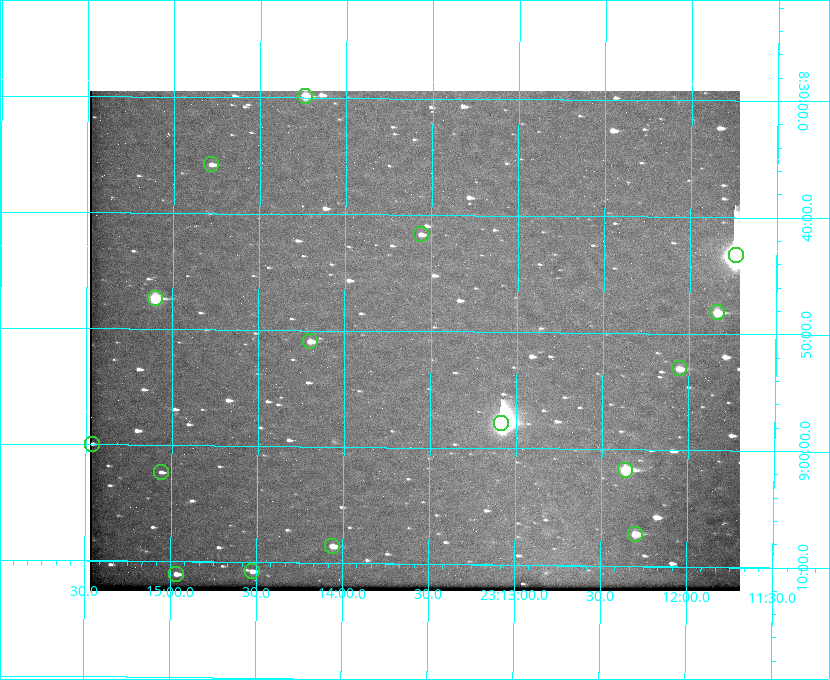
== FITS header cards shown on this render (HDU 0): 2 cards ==
NAXIS1  =                  650 / Width of table row in bytes
NAXIS2  =                  500 / Number of rows in table

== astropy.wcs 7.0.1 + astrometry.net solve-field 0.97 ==
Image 650 x 500 px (HDU 0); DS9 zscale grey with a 90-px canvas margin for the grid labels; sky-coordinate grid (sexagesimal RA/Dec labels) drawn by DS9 from the SOLVED WCS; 16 Tycho-2 reference stars matched to detected sources circled (green)
Header WCS: none
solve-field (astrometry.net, Tycho-2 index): SOLVED blind (the file carries no WCS)
Solved WCS: RA---TAN-SIP/DEC--TAN-SIP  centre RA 23:13:36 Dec +08:51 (348.40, +8.85 deg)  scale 5.16 arcsec/px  FOV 55.9' x 43.0'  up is +179 deg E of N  parity flipped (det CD > 0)
(file carries no celestial WCS; the grid is the blind solution)
Tycho-2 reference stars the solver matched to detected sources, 16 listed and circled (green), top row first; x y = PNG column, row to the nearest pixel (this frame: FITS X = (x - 90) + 1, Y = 500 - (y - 91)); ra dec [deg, ICRS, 3 dp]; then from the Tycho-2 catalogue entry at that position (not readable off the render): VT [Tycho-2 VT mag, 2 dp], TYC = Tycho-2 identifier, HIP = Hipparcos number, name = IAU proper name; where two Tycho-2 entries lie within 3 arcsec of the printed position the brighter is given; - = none
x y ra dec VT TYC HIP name
305 96 348.560 +8.498 9.78 1161-1619-1 - -
211 164 348.695 +8.597 11.30 1161-1571-1 - -
421 234 348.391 +8.694 11.47 1161-728-1 - -
736 255 347.934 +8.720 5.17 1161-1795-1 114520 -
155 298 348.775 +8.789 8.97 1161-884-1 114784 -
717 312 347.960 +8.802 9.24 1161-1027-1 - -
310 341 348.550 +8.849 10.80 1161-574-1 - -
679 368 348.014 +8.883 10.51 1161-1048-1 - -
501 423 348.271 +8.963 6.92 1161-1161-1 114608 -
92 444 348.866 +8.999 11.82 1161-694-1 - -
625 470 348.091 +9.029 8.14 1161-448-1 114562 -
161 472 348.765 +9.039 11.87 1161-1547-1 - -
635 534 348.075 +9.120 9.77 1161-768-1 - -
332 546 348.514 +9.143 10.38 1161-1071-1 - -
252 571 348.631 +9.180 11.26 1161-1559-1 - -
176 574 348.741 +9.184 11.62 1161-452-1 - -